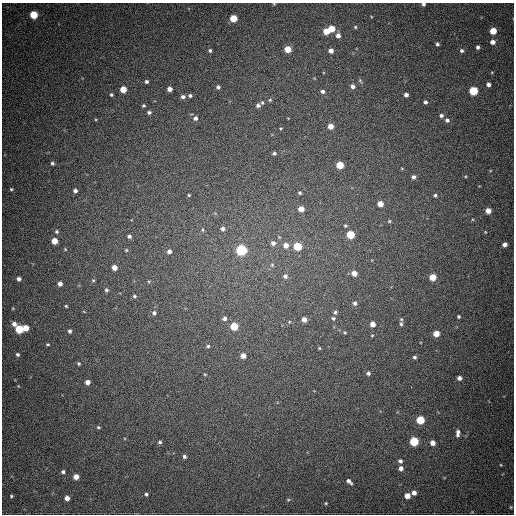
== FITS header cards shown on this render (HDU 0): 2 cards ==
NAXIS1  =                  512
NAXIS2  =                  512

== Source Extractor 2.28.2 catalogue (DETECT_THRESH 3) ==
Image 512 x 512 px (HDU 0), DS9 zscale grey, 1 PNG px = 1 image px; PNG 516 x 516 px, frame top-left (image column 1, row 512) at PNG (2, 3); no overlay
Background 717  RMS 20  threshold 60.4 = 3 sigma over >= 5 px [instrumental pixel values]
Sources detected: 133; all 133 listed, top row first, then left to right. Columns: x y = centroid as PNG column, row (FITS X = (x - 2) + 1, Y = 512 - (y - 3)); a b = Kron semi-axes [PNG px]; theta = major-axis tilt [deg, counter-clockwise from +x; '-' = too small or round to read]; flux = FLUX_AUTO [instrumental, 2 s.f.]
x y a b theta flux
274 4 4 3 - 1200
423 4 4 4 - 3100
34 15 5 5 - 46000
233 18 5 5 - 32000
355 27 4 3 - 1500
332 29 5 4 - 25000
326 31 5 5 - 20000
493 31 5 5 - 24000
338 36 5 4 - 6400
493 42 5 5 - 6900
437 44 4 4 - 2700
478 47 4 4 - 3400
288 49 5 5 - 20000
210 50 5 4 - 2200
331 51 5 4 - 7100
462 51 5 5 - 3100
360 80 7 5 -56 2300
146 82 3 3 - 2800
488 84 4 4 - 4600
353 86 6 5 - 4800
218 87 4 4 - 3100
123 89 5 5 - 21000
170 89 4 4 - 6900
322 91 5 5 - 3700
473 91 5 5 - 66000
111 95 3 3 - 2100
406 95 4 4 - 5000
190 96 4 4 - 2400
183 97 5 4 - 3600
270 100 5 4 - 1700
425 102 4 3 - 2800
262 103 5 4 - 1800
143 105 4 4 - 1800
258 105 5 4 - 3500
149 112 5 4 - 2900
441 115 5 4 - 3000
195 118 5 5 - 4000
447 120 6 5 - 3600
331 126 5 5 - 12000
281 128 4 2 - 1100
274 153 4 3 - 2300
52 163 4 4 - 2400
340 165 5 5 - 34000
402 168 5 3 - 1100
465 176 4 3 - 1200
414 177 5 4 - 4100
11 189 4 4 - 1600
75 191 4 4 - 3900
300 193 4 4 - 2100
189 195 3 3 - 1400
435 195 5 4 - 2500
380 204 5 4 - 15000
301 209 5 5 - 12000
488 211 5 5 - 11000
389 221 5 4 - 1500
345 226 5 4 - 1700
222 229 6 6 - 4400
203 230 5 3 - 1700
56 231 4 4 - 2300
485 232 4 4 - 1300
351 235 5 5 - 43000
129 236 4 4 - 3100
54 241 5 5 - 17000
273 243 6 6 - 6200
505 244 5 4 - 5900
286 245 6 6 - 9800
298 246 5 5 - 50000
65 249 5 3 - 1200
126 250 5 4 - 1400
241 250 5 5 - 150000
169 251 5 5 - 4900
272 265 7 6 - 3300
114 268 4 4 - 10000
354 273 5 5 - 11000
285 276 6 6 - 4800
433 277 5 5 - 22000
19 279 5 4 - 4800
93 280 6 4 69 2000
60 284 5 4 - 6200
106 290 5 5 - 2700
134 296 5 4 - 2100
355 303 5 5 - 3600
66 306 4 3 - 1500
335 312 5 5 - 2500
154 313 6 6 - 3300
459 317 4 4 - 1900
224 318 5 5 - 4500
333 318 5 5 - 2400
304 319 4 4 - 8400
289 322 5 4 - 1600
14 324 6 5 - 6300
372 324 5 4 - 11000
401 324 7 5 -87 3100
234 326 5 5 - 42000
26 328 5 4 - 16000
19 329 5 5 - 54000
70 331 4 4 - 3100
345 332 5 4 - 1500
436 334 5 4 - 18000
372 335 5 3 - 1200
48 344 4 3 - 1500
208 346 5 4 - 2200
319 348 4 4 - 1400
18 354 4 4 - 2700
243 356 4 4 - 9900
414 357 5 4 - 2800
79 363 4 4 - 1900
368 373 6 5 - 3700
205 374 5 4 - 1300
459 378 4 4 - 5400
87 382 4 4 - 6600
411 387 2 2 - 14000
420 420 5 5 - 51000
98 427 5 4 - 2000
458 433 8 5 84 5900
414 441 5 5 - 76000
160 442 5 4 - 2500
433 443 5 4 - 9200
184 457 5 4 - 3000
400 461 5 4 - 3900
501 465 4 3 - 1100
401 468 5 5 - 5700
63 472 4 4 - 2900
76 477 4 4 - 11000
349 481 6 4 -42 5000
414 493 4 4 - 6600
146 494 4 4 - 2300
11 496 3 3 - 1500
407 496 5 4 - 13000
67 498 4 4 - 7600
288 500 5 5 - 1700
326 503 4 3 - 1400
511 507 4 4 - 1300
At the frame edge (FLAGS 8, measured only in part): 2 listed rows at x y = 274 4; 423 4